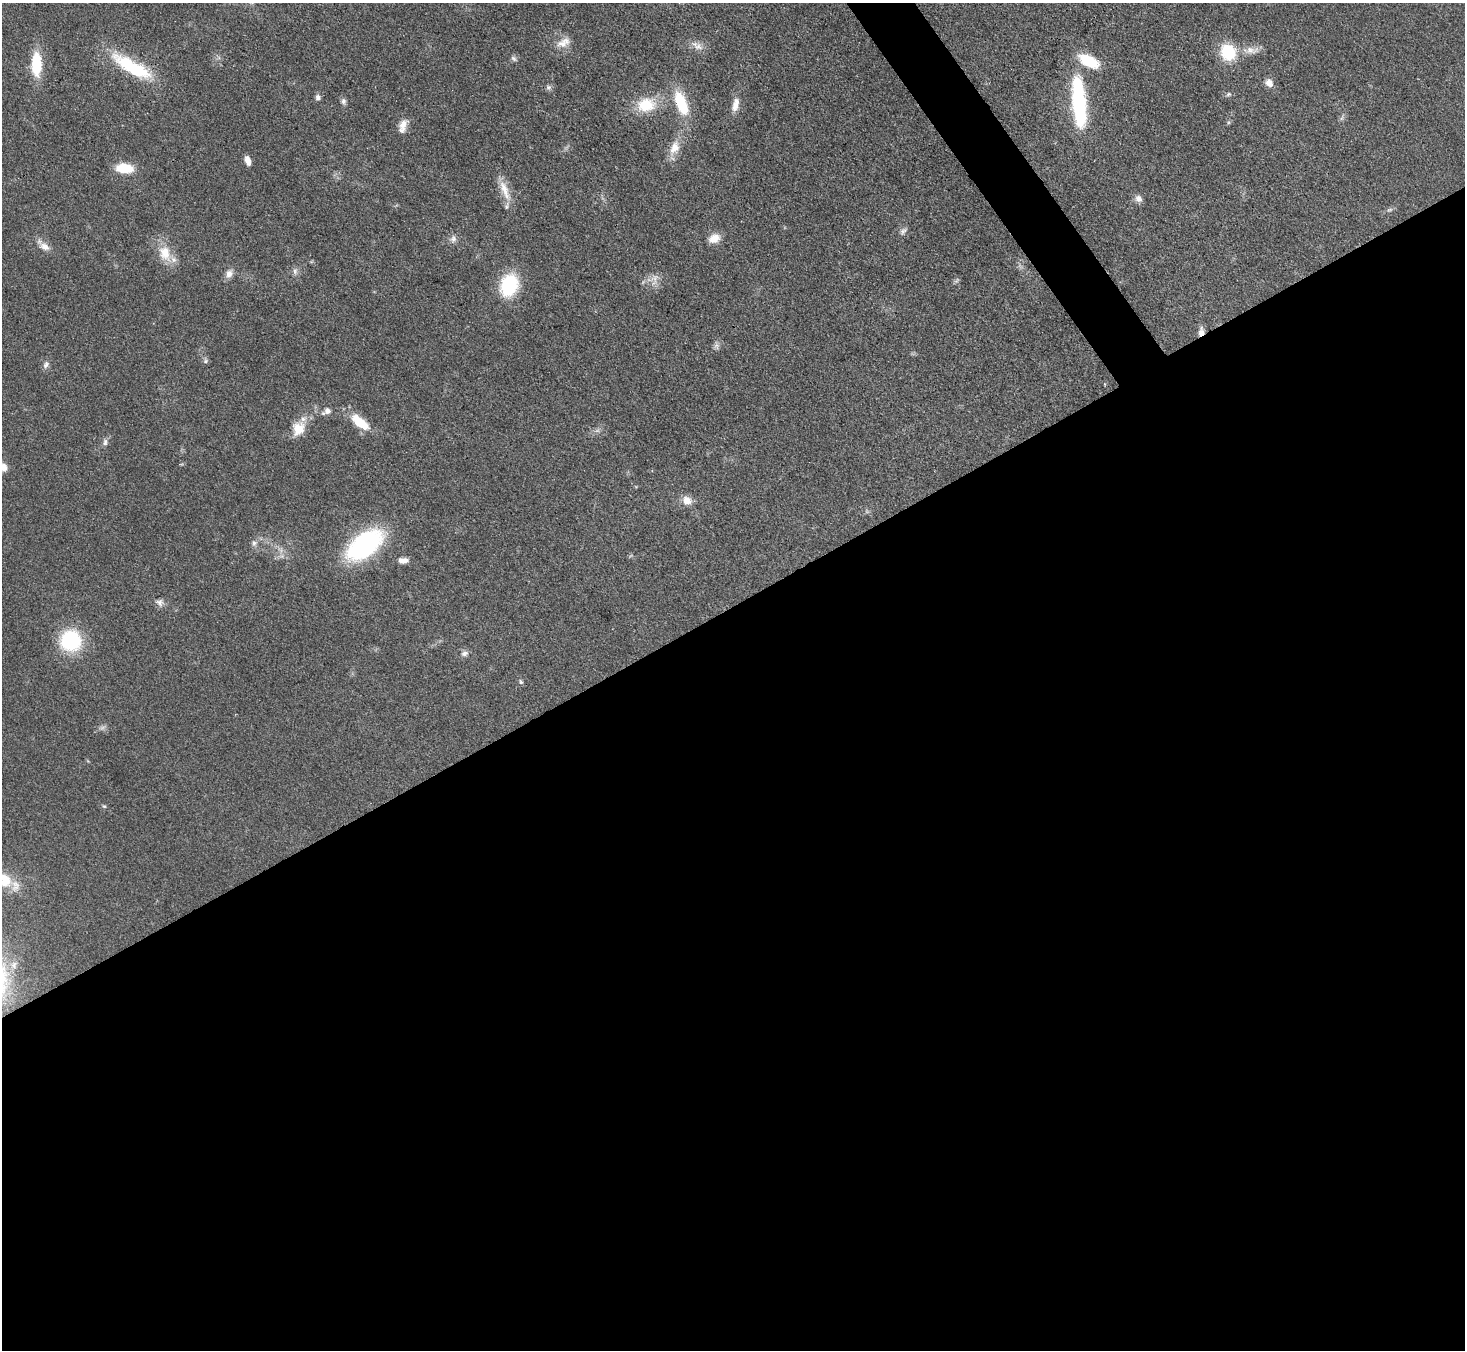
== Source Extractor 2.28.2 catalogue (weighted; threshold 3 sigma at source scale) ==
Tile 15 of 4 x 4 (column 3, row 4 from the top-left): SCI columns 2926-4388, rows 297-1644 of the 5852 x 5845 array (HDU 1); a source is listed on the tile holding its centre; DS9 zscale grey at full resolution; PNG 1467 x 1352 px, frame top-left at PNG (2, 3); no overlay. Shown black and unused: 57% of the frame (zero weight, under 3 of 4 exposures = <1% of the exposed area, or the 3 px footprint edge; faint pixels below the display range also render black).
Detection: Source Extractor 2.28.2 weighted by HDU 2 'WHT'; one run over the whole footprint, this tile lists its part. Background 0.0759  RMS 0.0066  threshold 0.0299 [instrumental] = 3 sigma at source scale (4.5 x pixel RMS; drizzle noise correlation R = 1.50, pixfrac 1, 0.05/0.05 arcsec/px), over >= 5 px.
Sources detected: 59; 1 too faint to see at this stretch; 2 inside a brighter object's white glare — not listed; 3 inside a brighter listed object's ellipse — not listed separately; the other 53 listed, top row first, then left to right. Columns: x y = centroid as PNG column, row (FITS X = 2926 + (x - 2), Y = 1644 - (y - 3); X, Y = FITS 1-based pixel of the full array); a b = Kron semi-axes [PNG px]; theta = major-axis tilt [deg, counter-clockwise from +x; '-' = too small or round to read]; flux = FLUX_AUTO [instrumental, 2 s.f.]
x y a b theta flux
563 43 21 11 26 7.7
698 46 14 10 -34 5.1
1251 50 25 9 3 7
1228 52 18 15 -64 27
514 58 9 6 -40 1.8
1089 61 21 11 -27 25
36 64 26 10 -90 25
132 67 54 15 -31 43
1269 83 10 9 - 4.8
548 87 8 7 - 1.8
1228 94 7 5 22 1.4
318 97 8 6 86 2.2
343 101 9 6 87 2
681 103 30 12 -68 29
1079 103 33 19 -83 45
646 105 23 17 12 23
735 105 18 7 76 6.3
1342 118 7 4 71 1.3
403 124 15 10 50 5.5
674 148 21 13 66 10
248 161 10 5 -73 4.6
125 168 16 9 -4 19
504 190 32 10 -69 11
1138 199 10 8 -39 3.3
1390 210 9 4 9 1.5
903 231 11 7 48 2.5
714 238 14 10 27 8
453 239 11 8 78 3
44 246 16 9 -23 5.5
165 253 23 15 -69 15
295 271 10 6 81 2.4
229 274 12 8 67 4.2
655 278 13 11 46 5.9
509 285 22 16 72 42
1201 332 11 7 81 4
716 346 9 6 -68 2
205 361 7 6 - 1.5
46 365 11 7 60 2.6
327 411 9 8 - 3.6
360 422 23 10 -38 19
298 428 18 15 65 12
105 442 10 6 84 2.2
3 467 11 9 -65 4.9
687 501 12 10 -32 6.8
254 543 9 8 - 2.6
364 545 32 17 38 120
403 560 13 7 0 4.2
160 602 10 9 - 3.2
70 641 17 17 - 60
464 653 10 8 25 2.7
521 682 7 5 -63 1.1
104 806 6 5 - 0.94
5 880 21 16 -67 14
Overlapping masked pixels (flux is a lower limit): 2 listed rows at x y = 132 67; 1201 332
Isophote crosses this tile's border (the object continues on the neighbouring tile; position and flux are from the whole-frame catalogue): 2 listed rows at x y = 3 467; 5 880